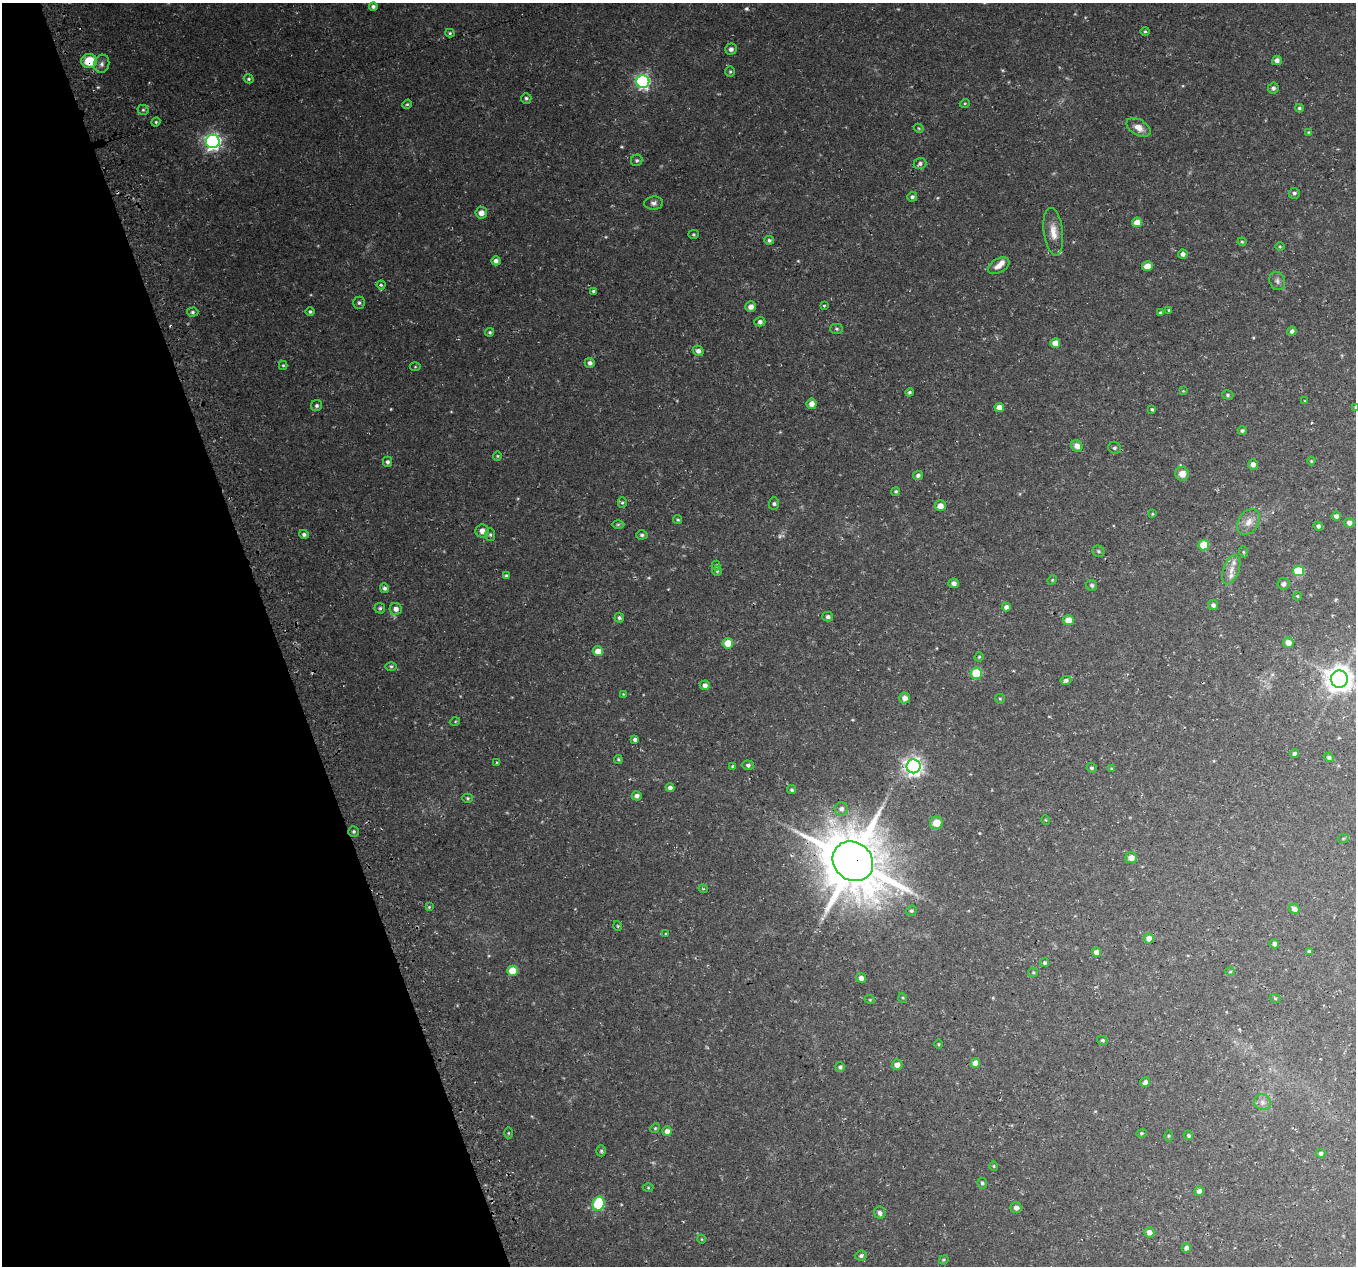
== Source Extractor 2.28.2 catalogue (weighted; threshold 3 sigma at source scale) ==
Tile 5 of 4 x 4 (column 1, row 2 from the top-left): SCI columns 32-1385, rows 2609-3872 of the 5483 x 5271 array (HDU 1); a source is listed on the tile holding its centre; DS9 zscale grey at full resolution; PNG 1358 x 1268 px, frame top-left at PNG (2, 3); each listed source drawn as its Kron ellipse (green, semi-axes under 4 px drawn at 4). Shown black and unused: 20% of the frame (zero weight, under 3 of 4 exposures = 3% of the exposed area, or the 3 px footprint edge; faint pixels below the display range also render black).
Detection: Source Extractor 2.28.2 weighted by HDU 2 'WHT'; one run over the whole footprint, this tile lists its part. Background 0.0636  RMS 0.0047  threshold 0.021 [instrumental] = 3 sigma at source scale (4.5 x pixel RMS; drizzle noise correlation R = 1.50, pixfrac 1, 0.0396/0.0396 arcsec/px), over >= 5 px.
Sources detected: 196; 2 too faint to see at this stretch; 2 cosmic-ray / hot-pixel residue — neither listed nor drawn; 3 inside a brighter listed object's ellipse — not listed separately; the other 189 listed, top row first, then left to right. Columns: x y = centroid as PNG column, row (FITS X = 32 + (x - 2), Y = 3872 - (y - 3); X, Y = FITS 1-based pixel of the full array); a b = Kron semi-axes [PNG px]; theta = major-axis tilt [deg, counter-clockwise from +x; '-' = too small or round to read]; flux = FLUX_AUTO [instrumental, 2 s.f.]
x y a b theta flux
373 6 4 4 - 1.1
1145 31 4 4 - 0.55
450 33 4 4 - 0.64
731 49 5 5 - 1.4
1277 60 5 4 - 2
89 61 8 7 - 12
102 64 9 7 74 2
730 72 5 4 - 0.62
249 79 5 4 - 0.69
643 82 6 6 - 99
1273 88 5 5 - 1.2
526 98 5 5 - 0.91
965 103 5 3 - 0.42
407 104 5 4 - 0.61
1299 108 4 4 - 0.79
143 110 5 5 - 0.67
156 122 5 4 - 0.57
1138 127 13 8 -30 3.9
919 128 5 4 - 0.49
1309 132 4 4 - 0.47
213 141 7 6 - 140
637 160 6 5 - 0.87
920 164 6 5 - 1.4
1294 193 5 5 - 0.97
912 197 5 4 - 0.95
654 203 9 6 1 1.5
481 213 6 5 - 3.1
1137 222 5 5 - 4.5
1053 232 24 9 -83 5.5
693 234 5 4 - 0.53
769 240 5 4 - 0.86
1242 242 4 4 - 0.52
1280 247 5 3 - 0.41
1183 254 5 4 - 1.6
496 261 4 4 - 1.5
999 266 12 7 29 3.2
1147 266 5 5 - 5.6
1277 281 9 7 -66 1.6
381 285 4 4 - 0.63
593 291 4 4 - 0.78
359 303 6 6 - 0.96
824 305 3 3 - 1.4
751 307 5 5 - 2.3
1169 310 4 4 - 0.54
193 312 6 4 2 0.78
310 312 5 4 - 0.83
1160 313 4 4 - 0.95
760 322 5 4 - 1.2
837 329 6 5 - 0.75
1292 331 4 4 - 1.4
490 332 4 4 - 0.67
1055 343 5 5 - 4.8
698 351 5 5 - 1.8
590 363 5 5 - 1.6
283 365 4 4 - 0.57
415 367 5 3 - 0.47
1183 391 4 4 - 0.38
910 392 4 4 - 0.87
1228 395 6 4 -17 0.7
1305 401 3 3 - 0.34
812 404 5 5 - 3.3
317 406 6 5 - 1
999 407 5 4 - 3.6
1355 407 4 3 - 0.38
1152 409 4 4 - 0.56
1242 431 4 4 - 0.87
1077 446 6 5 - 3.1
1115 448 6 6 - 1.1
497 456 4 4 - 0.49
1311 461 4 4 - 0.55
387 462 5 4 - 1
1253 464 5 5 - 2.4
1182 474 7 7 - 4.3
918 475 5 4 - 1.2
896 491 4 4 - 0.69
622 503 5 4 - 0.66
774 504 6 5 - 0.95
940 506 5 5 - 3.9
1152 514 4 3 - 0.41
1336 516 5 4 - 1.8
678 520 4 4 - 0.63
1248 522 14 10 56 4
1349 523 5 5 - 2.3
618 524 6 4 1 0.6
1318 526 4 4 - 1.2
482 531 6 6 - 2.8
304 534 5 4 - 1.1
490 535 6 5 - 0.73
642 535 6 4 2 0.94
1204 545 5 5 - 12
1098 551 6 5 - 0.9
1244 552 5 3 - 0.46
716 565 5 4 - 0.58
1231 570 15 8 69 3.9
717 571 5 5 - 0.65
1298 571 5 5 - 21
506 576 4 3 - 0.84
1052 580 5 4 - 0.46
954 583 5 5 - 2
1283 584 6 6 - 1.5
1092 585 6 5 - 0.94
384 588 5 4 - 1.3
1297 596 4 4 - 0.48
1213 605 5 5 - 1.2
1006 607 4 4 - 2.2
380 608 5 5 - 0.83
396 609 6 6 - 2
828 617 5 5 - 1.3
619 618 5 5 - 0.85
1068 620 5 5 - 4.9
728 643 5 5 - 7.4
1288 643 5 5 - 4.2
598 651 5 5 - 4.1
979 657 5 4 - 0.53
391 666 5 3 - 0.6
976 673 5 5 - 19
1339 679 8 8 - 490
1066 680 5 4 - 1.2
705 685 5 5 - 2.2
623 694 4 4 - 0.41
905 698 5 5 - 2.5
1000 699 5 4 - 0.6
455 722 5 3 - 0.42
635 739 4 3 - 1.1
1294 753 4 4 - 1
1329 757 5 4 - 0.91
618 759 4 4 - 0.55
497 763 4 3 - 0.52
748 765 5 4 - 1.1
914 766 7 7 - 210
733 767 4 4 - 0.82
1092 768 5 4 - 0.8
1111 769 4 3 - 0.55
670 788 4 4 - 1.8
792 790 5 4 - 0.79
637 796 5 4 - 1.9
467 798 5 4 - 0.62
841 809 7 6 - 2
1046 820 5 3 - 0.42
936 823 6 6 - 6.1
354 831 5 5 - 0.79
1343 839 5 3 - 0.46
1131 858 6 5 - 3.3
853 861 21 18 -39 3000
703 889 4 4 - 0.52
429 907 4 4 - 0.42
1294 909 5 5 - 2.5
911 911 5 5 - 0.8
618 926 5 3 - 0.4
666 934 4 4 - 0.4
1149 938 5 5 - 3.5
1274 944 5 4 - 1.7
1309 951 4 4 - 0.82
1096 952 5 4 - 3
1045 963 4 4 - 0.9
512 971 5 5 - 10
1033 972 5 4 - 0.56
1230 972 5 3 - 0.4
861 978 5 4 - 2.1
903 998 5 3 - 0.42
1275 998 5 3 - 0.46
870 1000 5 3 - 0.4
1102 1040 5 4 - 0.67
939 1044 5 3 - 0.4
975 1063 5 4 - 4
897 1065 5 5 - 3
840 1067 5 5 - 1.1
1145 1082 5 4 - 1.8
1262 1102 8 7 - 2
655 1128 5 4 - 0.54
667 1131 5 5 - 2.6
508 1133 6 4 -89 0.53
1141 1133 5 4 - 0.57
1188 1135 5 4 - 0.7
1168 1136 5 3 - 0.44
601 1151 5 4 - 0.71
1321 1153 4 4 - 1.1
994 1166 5 4 - 0.5
982 1183 5 4 - 0.89
648 1188 5 3 - 0.46
1199 1191 5 4 - 2.6
598 1204 7 6 - 35
1016 1208 5 5 - 2
880 1213 6 5 - 1.6
1149 1232 5 5 - 2.5
701 1239 4 3 - 0.34
1186 1248 4 4 - 1.7
861 1256 6 5 - 1.1
944 1260 5 4 - 0.53
Overlapping masked pixels (flux is a lower limit): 3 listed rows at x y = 89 61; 1253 464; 853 861
Isophote crosses this tile's border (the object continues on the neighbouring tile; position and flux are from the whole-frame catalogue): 1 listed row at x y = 1355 407